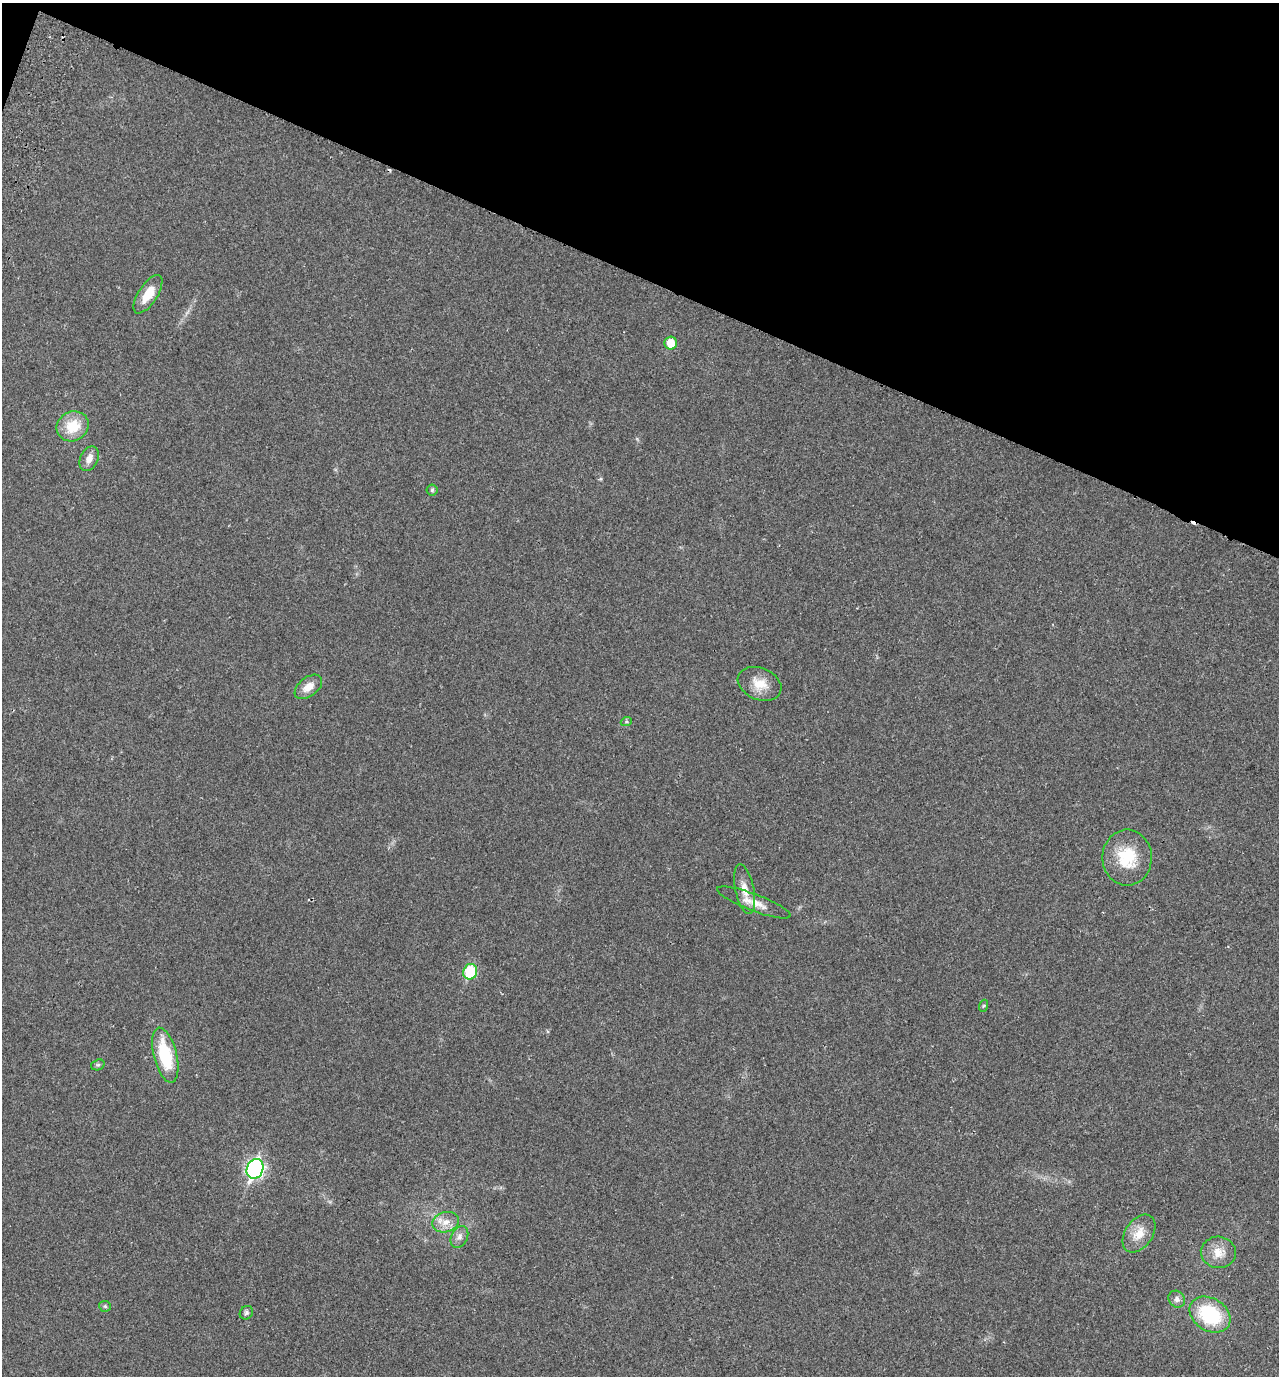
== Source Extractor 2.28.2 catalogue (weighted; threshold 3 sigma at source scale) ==
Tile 2 of 4 x 4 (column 2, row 1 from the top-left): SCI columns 1602-2878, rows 4151-5524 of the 5624 x 5552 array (HDU 1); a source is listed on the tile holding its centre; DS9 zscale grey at full resolution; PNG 1281 x 1378 px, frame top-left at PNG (2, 3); each listed source drawn as its Kron ellipse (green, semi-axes under 4 px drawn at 4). Shown black and unused: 20% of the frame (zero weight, under 2 of 3 exposures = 3% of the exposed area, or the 3 px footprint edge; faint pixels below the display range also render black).
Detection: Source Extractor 2.28.2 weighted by HDU 2 'WHT'; one run over the whole footprint, this tile lists its part. Background 0.0204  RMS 0.0053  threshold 0.024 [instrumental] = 3 sigma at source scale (4.5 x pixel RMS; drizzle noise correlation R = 1.50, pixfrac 1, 0.05/0.05 arcsec/px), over >= 5 px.
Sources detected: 25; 1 cosmic-ray / hot-pixel residue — neither listed nor drawn; the other 24 listed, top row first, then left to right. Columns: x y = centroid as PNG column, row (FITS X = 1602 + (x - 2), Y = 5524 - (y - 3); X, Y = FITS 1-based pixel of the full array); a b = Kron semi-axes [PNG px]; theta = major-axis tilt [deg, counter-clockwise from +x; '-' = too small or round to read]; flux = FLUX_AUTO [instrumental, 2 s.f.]
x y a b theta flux
148 294 22 9 57 9.4
671 343 6 6 - 9.3
73 426 16 14 29 13
89 459 13 8 64 3.6
432 490 5 5 - 0.84
760 684 23 16 -22 8.7
308 687 16 9 38 5.3
626 722 5 3 - 0.67
1127 858 28 24 90 20
745 889 25 9 -78 6
754 902 39 8 -21 6.9
470 972 8 7 - 25
983 1006 6 4 70 0.6
165 1055 28 11 -76 26
98 1065 7 5 20 0.85
255 1169 10 8 70 120
446 1222 13 10 16 4.9
1139 1234 21 13 55 8.1
459 1237 11 8 64 2.6
1218 1252 17 15 -5 7.4
1177 1299 9 8 - 2
105 1306 6 5 - 0.88
246 1313 7 6 - 1.1
1210 1315 22 16 -32 34